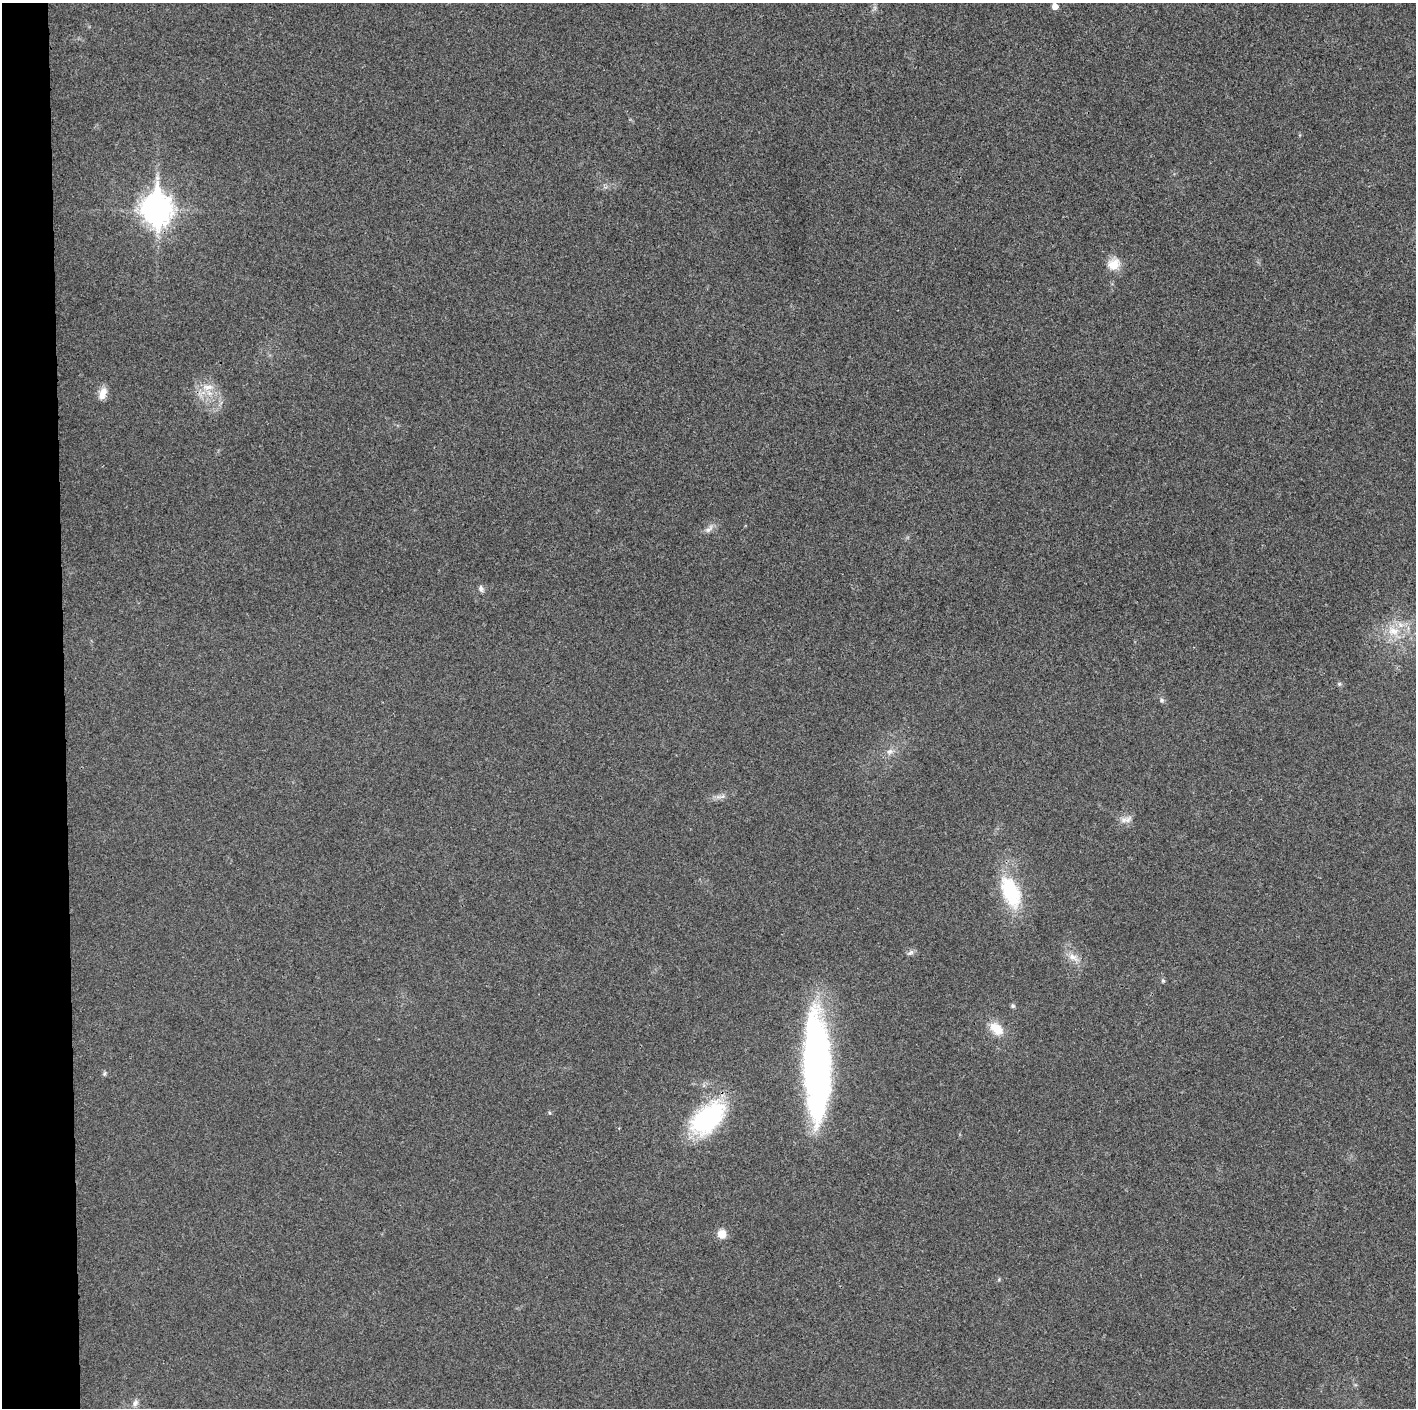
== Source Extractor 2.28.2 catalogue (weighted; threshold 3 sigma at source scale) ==
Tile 4 of 3 x 3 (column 1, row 2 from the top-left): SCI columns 7-1420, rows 1416-2821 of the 4249 x 4229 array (HDU 1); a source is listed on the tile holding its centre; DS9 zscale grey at full resolution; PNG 1418 x 1410 px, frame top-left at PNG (2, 3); no overlay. Shown black and unused: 4% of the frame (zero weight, under 3 of 4 exposures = <1% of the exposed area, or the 3 px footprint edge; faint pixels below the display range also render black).
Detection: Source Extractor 2.28.2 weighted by HDU 2 'WHT'; one run over the whole footprint, this tile lists its part. Background 0.0214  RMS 0.0057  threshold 0.0255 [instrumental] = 3 sigma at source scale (4.5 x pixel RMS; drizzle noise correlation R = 1.50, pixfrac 1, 0.05/0.05 arcsec/px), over >= 5 px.
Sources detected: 24; all 24 listed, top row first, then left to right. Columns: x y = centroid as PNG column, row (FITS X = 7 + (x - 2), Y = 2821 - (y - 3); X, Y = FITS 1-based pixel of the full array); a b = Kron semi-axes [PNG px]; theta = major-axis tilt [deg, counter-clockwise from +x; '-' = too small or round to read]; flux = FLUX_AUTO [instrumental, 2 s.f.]
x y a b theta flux
1055 6 5 5 - 4.9
156 210 12 10 -89 710
1113 264 15 12 27 8.2
208 387 17 8 5 6.4
103 393 16 9 72 4.8
709 529 16 6 45 2.8
481 588 9 6 -75 1.7
1393 631 19 13 -17 11
1339 684 6 5 - 0.97
1162 700 7 5 -54 1.3
890 751 9 7 35 2.6
722 797 8 6 34 1.8
1124 820 10 8 0 3.4
1011 892 40 20 -68 38
910 952 10 6 31 1.7
1073 957 13 8 -30 4.5
1163 981 5 5 - 0.83
1013 1006 6 5 - 0.98
997 1029 19 12 -39 9.8
816 1066 97 23 -89 240
104 1074 7 4 59 0.94
708 1118 41 23 42 72
721 1234 9 9 - 6.1
135 1403 10 6 62 2.1
Overlapping masked pixels (flux is a lower limit): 1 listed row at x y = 156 210